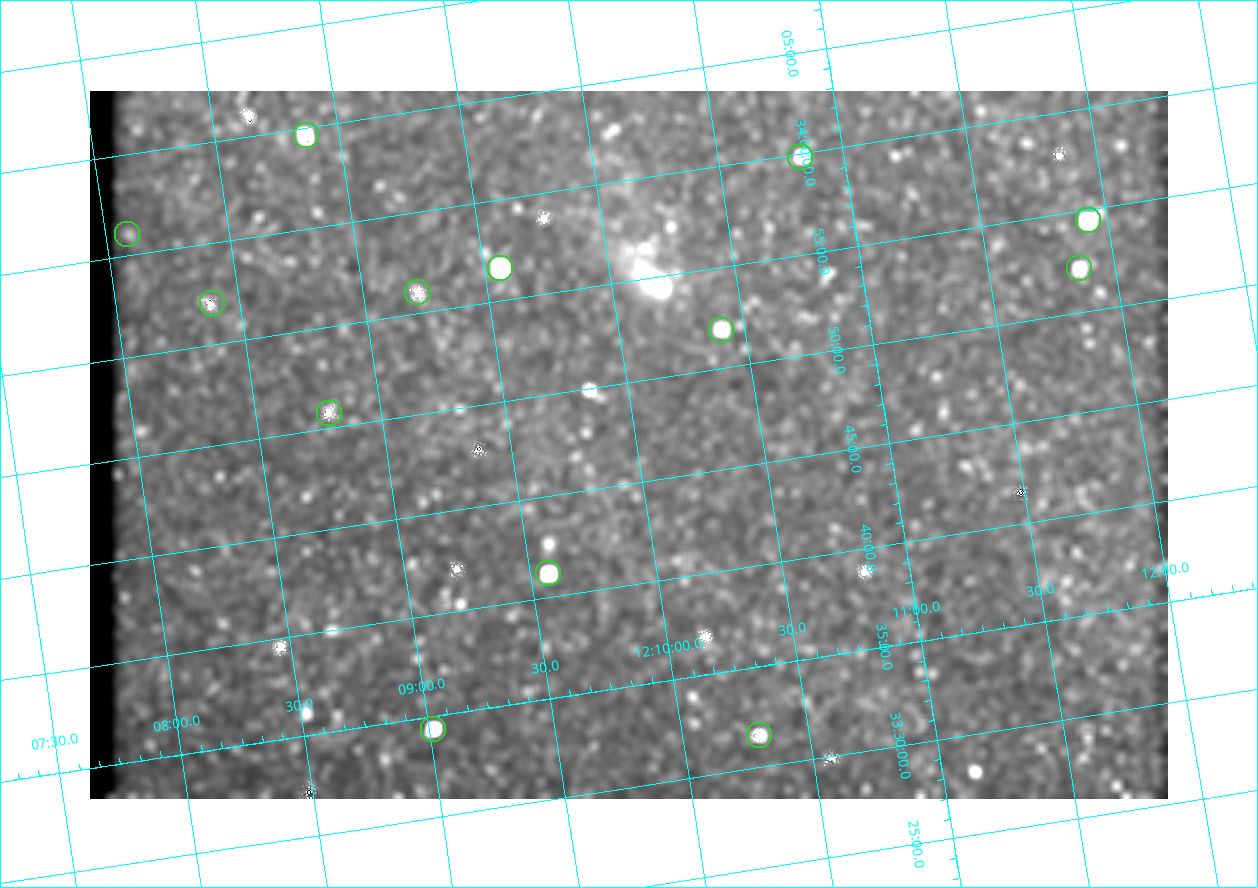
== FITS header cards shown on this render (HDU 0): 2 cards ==
NAXIS1  =                 1078
NAXIS2  =                  708

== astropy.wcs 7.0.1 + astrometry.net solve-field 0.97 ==
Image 1078 x 708 px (HDU 0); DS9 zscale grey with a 90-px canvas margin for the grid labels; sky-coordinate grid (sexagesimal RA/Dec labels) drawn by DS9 from the SOLVED WCS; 13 Tycho-2 reference stars matched to detected sources circled (green)
Header WCS: none
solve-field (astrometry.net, Tycho-2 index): SOLVED blind (the file carries no WCS)
Solved WCS: RA---TAN-SIP/DEC--TAN-SIP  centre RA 12:09:58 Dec +33:47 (182.49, +33.78 deg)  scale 3 arcsec/px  FOV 54.0' x 35.4'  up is +9 deg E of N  parity flipped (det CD > 0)
(file carries no celestial WCS; the grid is the blind solution)
Tycho-2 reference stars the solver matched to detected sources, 13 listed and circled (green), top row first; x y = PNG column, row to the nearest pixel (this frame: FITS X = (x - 90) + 1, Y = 708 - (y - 91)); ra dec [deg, ICRS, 3 dp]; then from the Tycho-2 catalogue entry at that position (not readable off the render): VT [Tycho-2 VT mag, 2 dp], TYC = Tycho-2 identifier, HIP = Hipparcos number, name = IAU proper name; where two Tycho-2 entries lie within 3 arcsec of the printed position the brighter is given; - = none
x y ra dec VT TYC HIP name
306 135 182.217 +34.078 10.97 2529-1713-1 - -
800 157 182.707 +33.997 11.63 2529-1841-1 - -
1088 220 182.981 +33.908 10.81 2529-1789-1 - -
127 234 182.022 +34.018 10.39 2529-1353-1 - -
500 268 182.392 +33.944 9.84 2529-1255-1 59276 -
1079 268 182.965 +33.869 12.02 2529-805-1 - -
417 292 182.305 +33.934 12.65 2529-1793-1 - -
212 303 182.097 +33.951 11.96 2529-1435-1 - -
721 330 182.601 +33.865 11.69 2529-1735-1 - -
329 413 182.198 +33.846 12.76 2529-1573-1 - -
548 573 182.392 +33.687 10.79 2527-1378-1 - -
433 729 182.255 +33.573 10.77 2527-1252-1 - -
759 735 182.576 +33.526 12.18 2527-1353-1 - -